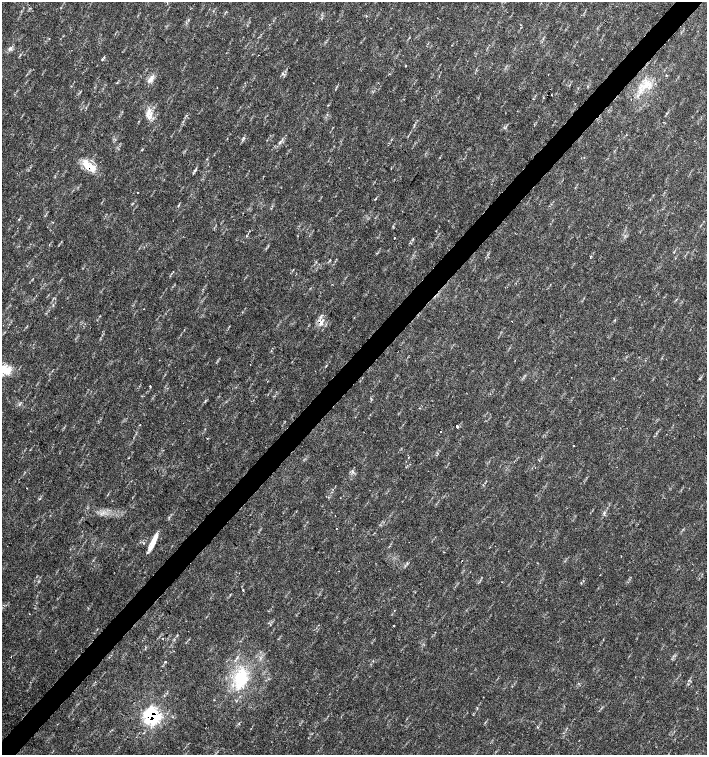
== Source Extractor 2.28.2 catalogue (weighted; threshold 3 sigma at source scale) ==
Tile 10 of 4 x 4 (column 2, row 3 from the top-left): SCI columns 1635-3043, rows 1507-3012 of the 6023 x 6029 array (HDU 1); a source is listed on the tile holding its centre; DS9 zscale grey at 2 x 2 block average (1 PNG px = mean of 2 x 2 image px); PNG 709 x 757 px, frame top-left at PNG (2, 2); no overlay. Shown black and unused: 4% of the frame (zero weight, under 2 of 3 exposures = <1% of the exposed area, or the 3 px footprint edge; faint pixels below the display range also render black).
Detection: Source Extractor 2.28.2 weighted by HDU 2 'WHT'; one run over the whole footprint, this tile lists its part. Background 0.0334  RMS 0.0041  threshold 0.0185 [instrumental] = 3 sigma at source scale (4.5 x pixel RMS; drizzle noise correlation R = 1.50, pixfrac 1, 0.0396/0.0396 arcsec/px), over >= 5 px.
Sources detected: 46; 3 cosmic-ray / hot-pixel residue — not listed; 2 inside a brighter listed object's ellipse — not listed separately; the other 41 listed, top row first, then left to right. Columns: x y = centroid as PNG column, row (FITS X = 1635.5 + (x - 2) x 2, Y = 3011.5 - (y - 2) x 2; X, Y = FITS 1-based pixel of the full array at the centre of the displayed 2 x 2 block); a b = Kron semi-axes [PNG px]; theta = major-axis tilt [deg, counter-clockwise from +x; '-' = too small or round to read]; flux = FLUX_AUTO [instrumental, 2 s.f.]
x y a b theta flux
10 49 8 3 46 2.2
102 59 3 3 - 1.1
406 65 2 2 - 0.61
548 74 2 2 - 0.34
666 75 2 2 - 1.2
151 79 12 6 56 5.4
646 84 9 6 66 8.1
551 95 2 2 - 0.78
149 114 17 6 -80 8.4
243 138 4 3 - 1.1
280 142 3 2 - 0.92
91 166 19 9 -25 15
195 170 5 2 - 1.2
138 192 2 2 - 0.35
375 199 3 2 - 0.67
53 222 2 2 - 0.45
394 238 2 2 - 0.81
143 309 2 2 - 0.54
321 323 8 4 -62 4.4
27 326 3 2 - 0.42
2 369 24 10 -7 23
614 378 2 2 - 1
150 386 2 2 - 1.4
19 404 4 2 - 0.91
457 427 2 2 - 49
440 431 2 2 - 0.56
574 446 2 2 - 1.5
27 488 2 2 - 0.39
39 499 3 2 - 0.61
336 528 2 2 - 0.57
144 543 3 2 - 0.67
153 543 19 5 64 12
462 560 2 2 - 0.8
600 575 2 2 - 0.49
581 583 3 2 - 0.51
243 590 2 2 - 0.98
393 625 2 2 - 3.4
11 657 2 2 - 7.8
165 662 2 2 - 0.69
240 678 28 18 78 46
151 716 12 12 - 69
Overlapping masked pixels (flux is a lower limit): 3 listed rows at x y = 91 166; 321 323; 151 716
Isophote crosses this tile's border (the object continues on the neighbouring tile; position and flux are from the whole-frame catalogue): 1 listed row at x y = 2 369
Diffuse or blended objects may show on this block-average render without a row.